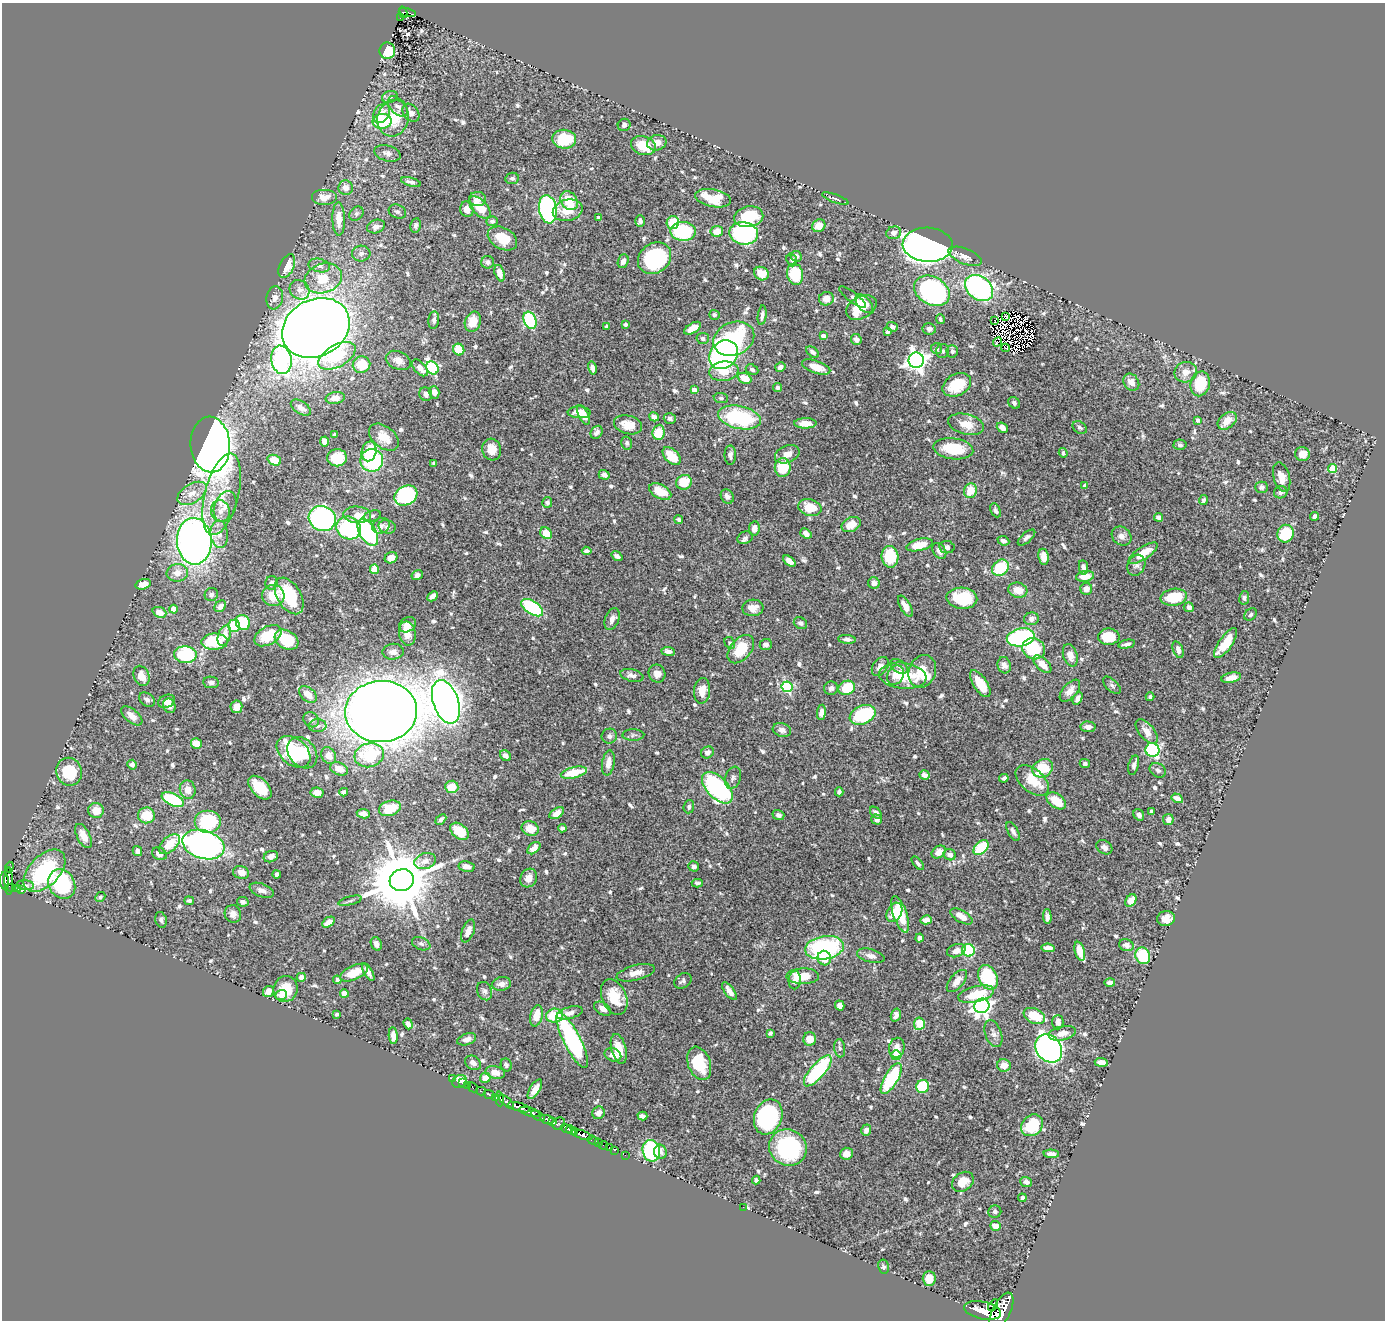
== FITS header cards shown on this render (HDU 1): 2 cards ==
NAXIS1  =                 1383
NAXIS2  =                 1318

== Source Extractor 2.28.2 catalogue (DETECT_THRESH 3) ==
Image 1383 x 1318 px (HDU 1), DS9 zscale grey, 1 PNG px = 1 image px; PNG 1387 x 1322 px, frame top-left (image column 1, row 1318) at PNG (2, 3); each listed source drawn as its Kron ellipse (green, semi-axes under 4 px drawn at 4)
Background 1.21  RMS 0.016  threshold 0.0489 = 3 sigma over >= 5 px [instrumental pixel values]
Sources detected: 733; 4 with non-positive FLUX_AUTO (blend fragments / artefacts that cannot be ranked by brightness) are neither listed nor drawn; of the other 729, the 500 brightest by FLUX_AUTO listed and drawn (229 fainter detections omitted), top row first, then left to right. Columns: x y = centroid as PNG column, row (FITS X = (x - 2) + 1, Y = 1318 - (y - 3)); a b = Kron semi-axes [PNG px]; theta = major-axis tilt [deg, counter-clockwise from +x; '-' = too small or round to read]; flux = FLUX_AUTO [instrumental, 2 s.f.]
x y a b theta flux
403 12 6 3 -76 85
407 13 8 4 -15 100
400 17 3 2 - 8.4
387 51 8 8 - 28
390 97 8 5 18 2.9
398 106 12 7 -48 5.4
382 113 10 7 56 12
411 113 10 7 -49 6.9
393 118 18 15 74 35
382 121 9 7 2 46
624 125 6 6 - 3.6
564 139 12 9 -7 47
657 143 10 7 14 7
643 146 13 9 -17 24
387 153 13 8 -16 5.7
512 178 7 5 9 3
411 182 10 4 -16 4.2
346 188 7 7 - 8.9
324 197 13 8 0 12
713 198 18 8 -11 28
835 198 14 3 -20 2.4
478 199 8 7 - 8.3
569 201 10 7 -55 24
480 207 13 7 -47 25
467 209 8 6 -73 8.3
548 209 14 9 -80 230
568 210 15 10 14 20
397 212 9 6 -23 2.9
356 214 8 6 45 3.1
749 217 15 10 10 40
599 218 4 3 - 5.6
339 219 16 6 -89 15
492 221 6 4 2 2.6
640 221 6 5 - 3.1
673 222 6 6 - 26
416 225 7 5 80 3
819 226 7 6 - 13
376 227 9 6 18 6
683 231 13 9 -3 110
717 231 6 5 - 16
744 233 14 11 -10 190
894 233 7 6 - 5.4
502 238 16 10 -29 22
928 245 25 17 -3 890
361 253 9 8 - 4.6
796 256 6 5 - 4.4
965 256 18 7 -21 9.5
655 258 18 14 37 110
792 260 6 5 - 2.7
623 261 7 5 69 5.3
488 262 6 6 - 3.5
319 265 11 6 -13 5.2
287 266 12 7 65 19
500 273 8 4 -73 7.7
761 274 8 6 -29 20
795 274 11 8 -79 49
323 278 19 14 18 31
979 288 15 11 -37 280
300 290 10 9 - 7.3
932 291 19 14 -29 260
853 297 16 5 -37 2.6
275 298 11 8 81 5.9
826 299 7 6 - 12
864 304 11 6 -48 14
861 307 16 11 28 35
714 315 5 5 - 3
762 315 10 4 83 4.8
1005 316 3 2 - 2.5
940 319 5 3 - 2.5
434 320 9 5 83 3.3
530 320 9 6 -70 91
994 320 4 2 - 5.5
473 322 10 8 70 16
625 324 4 3 - 4
607 327 4 3 - 2.5
892 327 5 4 - 3.5
316 328 35 28 28 2500
693 328 9 5 32 16
929 329 6 5 - 3.9
887 332 4 4 - 3.1
823 336 4 4 - 6
703 338 6 5 - 4
734 339 21 16 23 99
856 339 5 5 - 5.2
998 342 5 2 - 2.5
937 348 5 5 - 3.3
1005 348 4 3 - 2.7
459 349 6 5 - 22
943 351 7 6 - 2.4
952 351 6 6 - 3.2
813 352 7 4 -36 3.6
723 355 16 13 46 320
337 356 20 11 29 47
281 360 14 10 -80 170
398 360 13 9 -23 8.8
916 360 8 7 - 690
362 365 9 8 - 25
780 367 5 4 - 3.3
816 367 15 6 -19 13
420 368 10 5 -49 8.6
432 368 7 5 -56 130
592 368 6 4 -77 5
752 370 6 5 - 2.9
724 371 15 9 7 19
1186 372 11 10 - 10
744 378 7 5 -23 15
1131 382 9 7 -54 9
1200 384 12 9 75 41
957 385 15 10 28 37
777 388 4 4 - 2.5
694 390 4 4 - 7.4
434 392 6 5 - 8
426 394 7 6 - 3.8
335 398 9 6 10 8.1
721 398 7 5 -8 2.4
1014 403 6 5 - 2.6
301 408 11 6 -33 6.6
579 412 11 6 -3 10
583 415 10 5 -64 12
654 417 5 4 - 4.8
739 417 22 11 -12 97
670 418 6 5 - 3.4
1198 420 4 4 - 3.4
1227 421 11 7 39 13
805 423 11 5 0 9.5
966 424 18 10 -14 17
628 425 14 9 -14 15
1080 427 8 5 -33 2.4
1002 428 6 4 -40 5.9
596 432 7 5 54 4
659 432 7 6 - 32
334 435 4 3 - 2.5
384 437 17 10 -39 17
325 441 5 4 - 8.5
627 443 6 5 - 2.6
210 445 28 19 -86 1300
1180 445 6 5 - 2.5
953 449 20 10 -7 40
492 450 11 9 -75 14
369 451 10 7 77 20
1063 453 5 4 - 2.6
787 454 13 8 22 10
1302 454 7 7 - 12
730 455 10 6 -90 4.4
672 456 11 6 -45 27
337 458 10 8 -1 36
274 460 7 5 -21 17
372 460 11 11 - 130
434 463 4 3 - 2.5
783 467 9 8 - 43
1333 468 4 4 - 32
604 475 5 4 - 4.4
1282 477 15 8 -75 9.6
684 482 8 7 - 28
1085 485 4 4 - 2.7
1262 487 6 5 - 3.5
660 491 12 7 -28 18
970 491 7 6 - 20
1281 492 7 6 - 3.2
192 493 16 9 31 13
222 494 42 17 76 51
406 495 12 9 28 120
727 496 7 6 - 5.2
1204 500 5 4 - 2.6
547 502 5 5 - 3.3
225 506 16 10 69 11
810 507 12 8 -15 24
995 510 7 4 -63 2.9
220 511 11 9 -76 9.5
357 515 14 8 -4 12
372 516 9 5 16 2.5
1314 516 4 4 - 4.4
1158 517 5 4 - 4.6
322 519 14 12 -23 180
679 520 4 4 - 2.4
851 525 10 7 26 13
381 526 9 7 27 4.3
387 527 8 6 -15 4.1
349 528 12 11 - 120
754 528 7 5 81 7.8
368 532 15 8 -59 190
546 533 6 5 - 20
806 533 6 4 -39 8.2
219 534 14 8 -85 9.2
1285 534 9 8 - 44
1122 536 10 9 - 6.7
745 538 8 6 22 2.7
1026 538 11 5 41 3.4
194 541 23 17 -87 660
1003 541 6 4 -24 4
920 545 13 6 13 21
947 547 7 6 - 3.2
587 551 5 4 - 3
939 551 8 6 -57 6.2
1143 553 17 6 33 25
617 556 6 4 -36 3.5
890 557 11 8 -84 41
1043 557 8 5 -81 11
391 558 6 5 - 10
789 561 7 4 -38 6.8
1136 565 11 8 65 5.4
1083 567 7 4 -81 4.3
1000 568 9 7 39 45
374 569 5 4 - 22
177 573 10 8 8 10
417 575 6 5 - 3.6
1085 576 9 5 9 18
271 583 7 6 - 4.5
874 583 6 5 - 4.9
143 584 8 5 16 10
1086 589 6 6 - 8.6
1018 590 9 7 -16 14
211 595 7 6 - 3.3
273 595 11 10 - 22
289 596 20 12 -59 52
433 596 6 4 45 6
1174 597 13 8 9 45
962 598 15 10 -4 49
1244 598 7 5 80 2.6
220 606 6 5 - 5.1
905 606 12 5 -60 9.7
1189 607 5 4 - 5.6
532 608 12 6 -34 91
753 608 10 8 4 11
173 609 4 4 - 13
159 612 7 5 -22 9.9
1251 614 7 5 46 2.5
612 619 11 7 70 6.5
1031 619 7 6 - 5.3
243 622 8 6 -54 43
800 623 7 5 -30 3.1
407 625 9 7 34 8.4
234 626 6 6 - 48
407 633 12 8 -80 15
224 636 11 6 72 12
268 636 15 9 29 34
1021 637 14 9 11 180
1109 637 11 8 1 31
847 639 9 4 -6 3.6
286 640 12 9 -30 36
215 642 13 8 1 55
730 643 6 5 - 2.4
1226 643 17 6 55 27
1127 644 8 4 12 3.8
766 645 6 5 - 4.1
741 649 16 10 50 32
1034 649 12 10 -24 56
1178 650 9 5 -71 5.9
668 651 7 4 -7 4.6
393 652 11 8 5 6.5
185 655 11 8 -3 84
1070 655 11 7 -72 9.3
1042 664 11 6 -43 12
1004 665 8 6 -74 5
880 666 10 7 56 6.7
899 666 9 6 -32 4.6
922 671 17 13 68 43
657 674 9 8 - 7.6
632 675 12 6 -13 6.4
895 675 10 8 64 11
141 676 10 7 -65 10
903 676 24 13 -7 39
1231 678 10 5 11 9.2
211 682 8 5 -8 3.3
980 684 15 7 -57 23
1112 685 11 5 -44 3.4
787 687 5 5 - 130
831 688 7 6 - 4
847 688 8 7 - 39
702 691 13 8 86 13
1070 691 13 7 49 8
308 694 10 6 -40 13
1150 697 4 4 - 2.6
1078 698 7 4 61 5.3
147 700 8 6 -38 3.6
167 701 8 6 23 5.4
446 702 23 12 -71 1400
169 706 7 6 - 4.7
236 707 6 6 - 8.3
381 712 36 30 5 2700
821 712 8 4 83 4.9
863 715 13 9 24 83
132 716 13 6 -40 7.1
311 720 8 7 - 3.7
317 726 9 6 1 4.1
1088 727 7 5 -3 4.8
782 730 9 6 -17 5.1
1147 732 14 7 -50 13
633 735 11 5 1 3
609 736 8 7 - 3.8
196 744 5 5 - 13
1152 750 7 7 - 150
294 752 19 13 -40 59
707 752 7 5 33 4.9
302 753 17 13 -50 43
369 755 15 12 16 63
329 756 9 7 -60 9.5
505 756 6 5 - 4.8
608 763 13 6 81 9.4
1085 763 5 4 - 2.5
132 765 5 4 - 4.5
1134 765 10 5 75 4.1
1043 768 11 8 32 42
339 769 9 6 -22 11
1158 770 9 6 -32 3.6
69 772 14 13 - 43
574 773 13 5 14 34
924 775 5 4 - 5.6
733 778 11 7 70 4
1004 778 4 4 - 3.2
1032 781 19 11 -39 28
452 787 7 6 - 19
260 788 14 8 -46 31
717 788 19 10 -47 200
188 790 9 8 - 9.4
344 792 4 4 - 4.1
839 792 4 4 - 2.5
317 793 6 5 - 7.6
1177 798 6 4 -29 8.1
173 800 12 6 -25 73
1056 801 11 7 -36 22
689 807 6 5 - 2.8
390 808 11 7 18 28
96 810 8 7 - 14
1151 811 4 3 - 5
557 813 8 5 33 9.3
876 813 7 4 -45 4.4
363 814 6 4 -8 5.6
146 815 8 8 - 25
778 815 6 5 - 4.6
1139 815 6 5 - 4.8
441 819 6 4 44 3.2
877 819 5 5 - 3.4
1168 819 5 5 - 6.7
208 822 13 11 0 66
562 828 4 4 - 3
530 829 9 7 -22 15
460 831 10 7 -39 25
1013 831 10 5 -59 4.2
83 836 13 6 -64 11
169 844 12 7 41 22
203 845 21 14 -18 480
1104 847 8 6 -32 4.9
534 848 7 5 41 7.8
981 848 9 5 44 57
137 851 5 4 - 5.2
939 852 7 5 36 9.5
159 854 8 6 -28 8.5
950 855 6 5 - 6.6
271 857 7 5 21 6
425 861 11 7 19 7.8
918 863 8 3 -51 2.7
693 866 5 5 - 4.3
9 867 5 4 - 70
467 867 8 5 -11 6.8
44 871 25 15 46 92
241 873 8 6 -17 7.9
276 874 4 3 - 3.4
529 878 10 8 61 10
402 880 12 11 - 11000
4 881 8 4 -88 540
9 881 14 4 -89 690
697 883 5 4 - 2.6
62 884 15 13 -62 96
26 885 8 5 -9 2.3
12 887 4 2 - 75
17 889 4 3 - 170
22 890 4 3 - 78
262 890 13 6 -22 5.7
100 897 5 4 - 2.4
189 901 4 4 - 2.6
350 901 12 3 15 2.7
1131 901 6 5 - 15
243 902 6 4 -10 2.8
894 912 10 7 62 16
233 914 9 8 - 5.7
900 914 19 7 -71 31
961 916 12 6 -30 11
1047 917 7 4 -88 3.9
1166 919 9 7 10 14
161 920 8 5 -75 2.7
926 920 5 4 - 6.7
328 922 7 4 33 9.7
468 931 12 6 68 11
919 938 4 4 - 3.9
376 944 7 5 -65 5.8
421 944 9 6 -22 3.3
1126 945 7 6 - 5.4
824 948 19 11 9 150
1048 948 7 4 -6 5.2
968 950 6 6 - 56
956 951 9 6 18 7.6
1080 951 9 5 -74 14
871 956 14 6 -16 6.1
1143 956 9 7 -64 36
824 958 7 6 - 15
368 972 10 3 -61 5.2
354 973 15 7 24 21
636 973 20 7 14 11
803 976 16 8 1 25
301 977 4 4 - 6.6
988 977 13 9 -65 59
337 980 4 4 - 2.7
795 980 9 6 86 6.1
683 981 9 7 34 3.4
957 981 13 7 50 9.5
1110 982 5 3 - 3.6
502 984 9 6 10 7.2
285 989 13 12 - 25
268 991 6 5 - 7.4
485 991 9 7 -65 4.1
729 991 10 4 -54 7.9
344 993 4 4 - 17
976 994 18 8 14 35
281 995 6 5 - 4.3
614 997 18 12 -67 31
840 1005 5 4 - 6.8
982 1006 7 7 - 530
603 1009 9 6 -34 6.3
570 1013 13 6 15 6.4
337 1014 4 3 - 2.3
896 1015 7 4 72 4.2
536 1016 11 6 77 16
554 1016 8 7 - 32
1034 1016 11 7 -24 28
1058 1022 7 5 89 5.5
408 1024 5 4 - 4.2
919 1024 6 5 - 21
770 1033 4 3 - 2.7
1062 1033 14 7 11 8.2
993 1034 14 8 -71 6.3
393 1036 8 4 -86 7.4
467 1039 10 5 18 6.2
810 1039 6 6 - 13
572 1040 30 8 -63 180
840 1048 9 5 -83 3
897 1048 10 7 79 7.8
1049 1048 15 12 -54 680
619 1049 15 7 -76 19
613 1055 8 6 -24 9.5
896 1055 5 5 - 36
1101 1062 6 4 -8 6.9
473 1063 8 6 -32 4.4
699 1063 17 11 -69 47
506 1065 6 5 - 2.4
1004 1065 7 6 - 14
818 1071 19 7 49 100
495 1072 10 6 -14 9.6
452 1078 2 2 - 13
485 1078 5 5 - 14
891 1078 17 6 59 79
460 1081 7 6 - 14
463 1083 3 2 - 19
468 1085 2 2 - 11
923 1086 7 6 - 51
473 1087 5 3 - 53
535 1089 11 5 58 10
481 1091 5 3 - 300
489 1094 5 3 - 250
496 1097 4 3 - 510
500 1099 7 4 -87 1200
507 1102 8 3 -41 780
519 1107 11 4 -16 3200
530 1112 10 3 -16 750
599 1113 6 6 - 6.8
538 1116 7 3 -32 240
642 1116 5 4 - 3.9
768 1117 18 13 69 160
547 1120 7 3 -20 850
553 1121 4 3 - 420
559 1124 7 5 41 210
1032 1125 12 10 44 41
566 1128 5 3 - 630
571 1130 5 3 - 1000
866 1130 6 5 - 5.2
575 1131 4 2 - 750
582 1135 11 4 -19 1300
593 1140 6 3 -20 82
599 1143 3 3 - 58
604 1145 4 2 - 33
609 1147 3 2 - 32
788 1148 19 18 - 120
615 1150 3 2 - 30
651 1151 11 8 -79 110
660 1152 7 6 - 5.2
847 1154 6 6 - 5.9
1051 1154 7 4 -4 4.8
625 1155 2 2 - 13
756 1180 4 4 - 2.8
963 1182 12 9 37 14
1026 1182 6 5 - 4.9
1022 1198 4 3 - 2.5
743 1207 2 2 - 10
995 1212 6 6 - 2.9
996 1226 5 5 - 11
883 1267 7 5 -80 3
929 1278 7 6 - 13
993 1305 6 4 57 460
982 1310 19 8 -12 5500
1001 1311 20 9 64 7600
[229 fainter detections neither listed nor drawn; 4 non-positive-flux detections neither listed nor drawn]